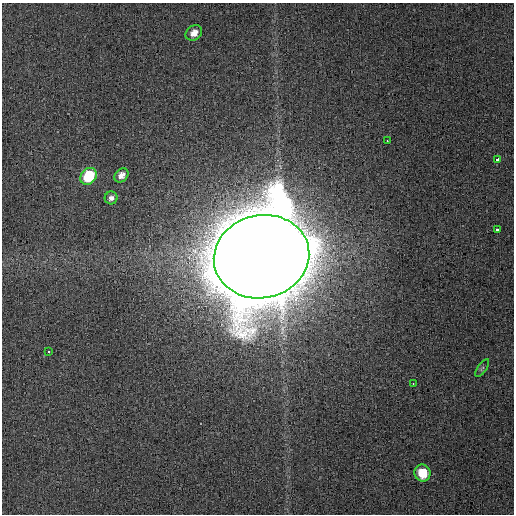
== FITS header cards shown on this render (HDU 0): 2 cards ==
NAXIS1  =                  512
NAXIS2  =                  512

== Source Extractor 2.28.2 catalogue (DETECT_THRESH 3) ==
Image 512 x 512 px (HDU 0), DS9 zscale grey, 1 PNG px = 1 image px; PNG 516 x 516 px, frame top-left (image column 1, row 512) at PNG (2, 3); each listed source drawn as its Kron ellipse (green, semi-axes under 4 px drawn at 4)
Background 0.0015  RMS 0.0027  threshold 0.00809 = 3 sigma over >= 5 px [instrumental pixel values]
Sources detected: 12; all 12 listed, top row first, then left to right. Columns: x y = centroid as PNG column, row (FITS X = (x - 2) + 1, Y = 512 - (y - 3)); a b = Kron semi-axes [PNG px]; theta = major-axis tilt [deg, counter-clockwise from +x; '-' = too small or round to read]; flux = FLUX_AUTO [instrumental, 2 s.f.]
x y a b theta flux
194 33 9 7 37 1.4
387 141 4 2 - 1.2
497 160 4 3 - 7.1
121 175 8 6 45 1.2
89 176 9 7 48 9.2
111 198 6 6 - 0.69
497 230 4 3 - 1.4
262 257 48 41 13 7400
49 352 3 3 - 3.5
482 368 10 4 54 0.37
413 384 3 2 - 0.48
422 473 8 8 - 5